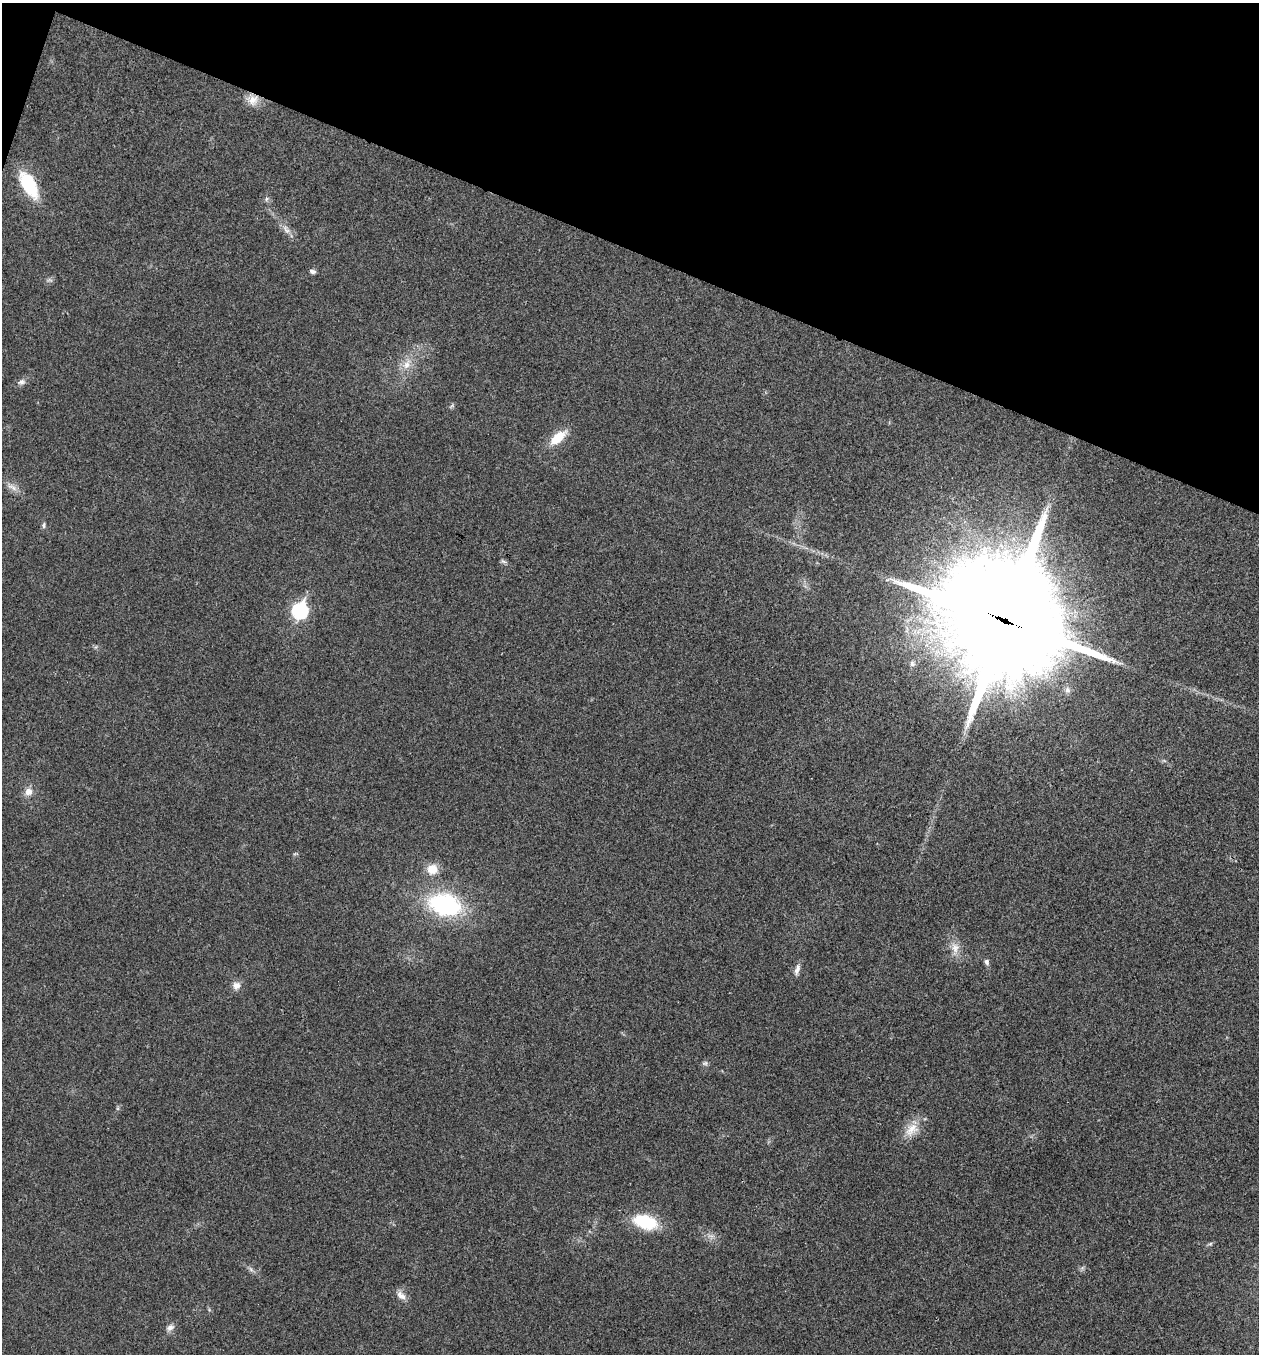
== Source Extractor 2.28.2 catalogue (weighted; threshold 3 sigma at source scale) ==
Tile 2 of 4 x 4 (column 2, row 1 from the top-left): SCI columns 1395-2651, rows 4066-5417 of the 5434 x 5422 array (HDU 1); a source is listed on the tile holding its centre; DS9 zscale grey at full resolution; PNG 1261 x 1356 px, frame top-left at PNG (2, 3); no overlay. Shown black and unused: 19% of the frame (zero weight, under 3 of 4 exposures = <1% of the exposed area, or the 3 px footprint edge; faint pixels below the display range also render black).
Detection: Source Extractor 2.28.2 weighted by HDU 2 'WHT'; one run over the whole footprint, this tile lists its part. Background 0.0243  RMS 0.0053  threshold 0.0238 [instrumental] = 3 sigma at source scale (4.5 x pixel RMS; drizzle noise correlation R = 1.50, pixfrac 1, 0.05/0.05 arcsec/px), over >= 5 px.
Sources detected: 34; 1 too faint to see at this stretch — not listed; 2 inside a brighter listed object's ellipse — not listed separately; the other 31 listed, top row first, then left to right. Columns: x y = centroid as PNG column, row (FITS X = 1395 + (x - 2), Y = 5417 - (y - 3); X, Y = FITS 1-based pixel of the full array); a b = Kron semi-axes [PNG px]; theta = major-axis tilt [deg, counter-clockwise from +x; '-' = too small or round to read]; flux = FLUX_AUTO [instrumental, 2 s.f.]
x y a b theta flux
253 100 16 14 7 6.1
29 185 26 12 -60 32
266 199 7 4 88 0.98
286 229 15 7 -55 3.4
312 271 8 5 -11 1.5
407 364 16 10 58 6.4
22 382 10 7 23 2.2
452 406 9 3 34 0.88
558 438 21 10 41 12
12 487 18 7 -29 3.8
44 525 8 5 76 1.1
503 561 9 4 -23 1.1
300 611 8 7 - 100
1006 621 42 34 -26 13000
912 664 8 6 -76 1.6
1067 690 9 8 - 2.3
28 792 11 9 59 4.1
432 869 12 11 - 8.3
445 905 28 18 -14 73
955 948 20 11 -89 6.1
987 962 8 6 -76 1.6
797 969 16 7 75 2.9
236 986 10 10 - 3.6
705 1063 8 6 12 1.2
911 1130 23 15 44 9.1
645 1222 30 17 -17 23
1210 1244 7 4 19 0.82
1082 1268 7 5 46 1
251 1269 8 5 -45 1.4
401 1295 15 9 -41 3.6
170 1327 12 7 34 2.5
Overlapping masked pixels (flux is a lower limit): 2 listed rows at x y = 253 100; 1006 621